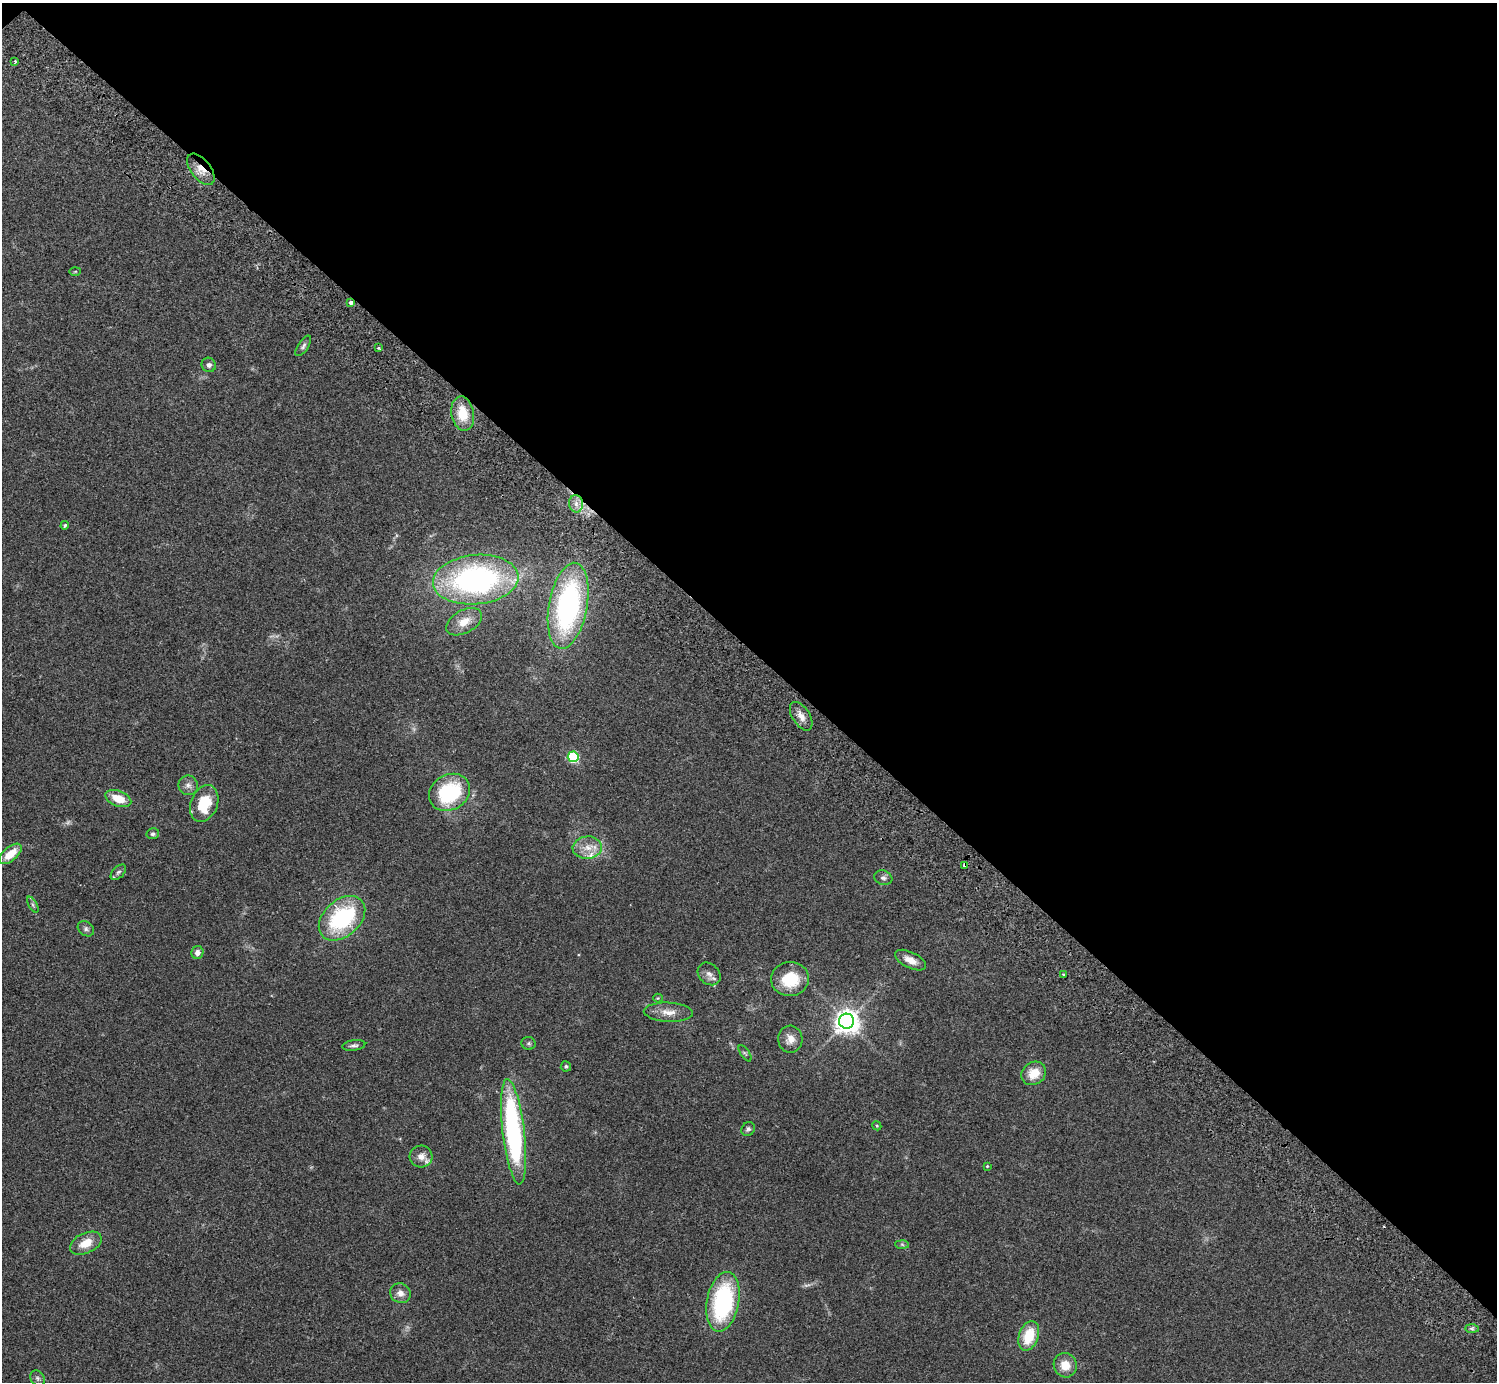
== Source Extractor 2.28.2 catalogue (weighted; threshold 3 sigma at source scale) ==
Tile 3 of 4 x 4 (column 3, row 1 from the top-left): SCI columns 3035-4529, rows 4349-5728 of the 6072 x 6073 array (HDU 1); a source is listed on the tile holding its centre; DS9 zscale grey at full resolution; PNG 1499 x 1384 px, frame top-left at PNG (2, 3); each listed source drawn as its Kron ellipse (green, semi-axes under 4 px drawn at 4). Shown black and unused: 47% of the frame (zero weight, under 2 of 3 exposures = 3% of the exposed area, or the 3 px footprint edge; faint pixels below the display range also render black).
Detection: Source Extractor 2.28.2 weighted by HDU 2 'WHT'; one run over the whole footprint, this tile lists its part. Background 0.0731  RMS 0.0082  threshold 0.037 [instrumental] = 3 sigma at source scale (4.5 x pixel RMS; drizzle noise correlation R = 1.50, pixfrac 1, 0.05/0.05 arcsec/px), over >= 5 px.
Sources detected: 60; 3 too faint to see at this stretch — neither listed nor drawn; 2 inside a brighter listed object's ellipse — not listed separately; the other 55 listed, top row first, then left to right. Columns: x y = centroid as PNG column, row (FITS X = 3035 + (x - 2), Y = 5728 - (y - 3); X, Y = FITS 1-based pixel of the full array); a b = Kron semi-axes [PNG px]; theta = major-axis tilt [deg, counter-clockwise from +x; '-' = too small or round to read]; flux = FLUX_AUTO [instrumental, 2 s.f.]
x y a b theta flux
15 61 3 3 - 0.8
201 169 18 10 -52 10
75 271 5 3 - 0.74
351 302 4 3 - 5.4
303 346 12 5 57 2.2
378 348 3 2 - 1.1
209 365 7 7 - 2.8
463 414 17 11 -80 19
576 504 9 7 -89 4.6
65 525 4 4 - 1
476 580 43 24 5 200
568 606 43 19 80 180
464 622 19 11 28 11
801 716 16 8 -57 6.5
573 757 5 5 - 77
188 785 10 9 - 3.9
449 792 21 17 31 63
118 798 13 7 -20 14
204 804 19 13 69 29
153 834 6 5 - 1.8
587 848 14 11 4 10
10 854 14 6 40 15
965 865 4 3 - 5.6
118 872 9 5 44 2
883 878 9 7 -18 2.6
33 905 9 4 -60 1.4
342 918 27 18 42 77
86 929 9 6 -38 2.3
197 952 6 6 - 3.6
910 960 16 8 -27 8.4
709 974 13 10 -45 4.7
1063 974 3 2 - 0.68
790 979 19 17 6 29
658 998 4 4 - 0.76
668 1012 24 9 -2 9.1
847 1021 7 7 - 740
790 1039 13 12 - 7.4
529 1043 7 6 - 1.7
354 1045 11 5 8 2.5
745 1053 9 3 -56 1.4
566 1066 5 5 - 1.3
1034 1073 13 11 36 14
877 1126 5 3 - 0.73
748 1129 7 6 - 1.9
513 1132 53 11 -83 150
421 1156 11 11 - 7
987 1166 4 3 - 0.74
86 1243 17 10 25 12
902 1244 7 4 -2 1.4
400 1293 11 9 -31 5.4
723 1302 30 16 79 97
1472 1329 7 4 0 1.7
1029 1336 15 9 71 23
1065 1365 12 11 - 11
37 1378 8 6 -53 2.1
Overlapping masked pixels (flux is a lower limit): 3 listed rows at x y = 201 169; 351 302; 965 865